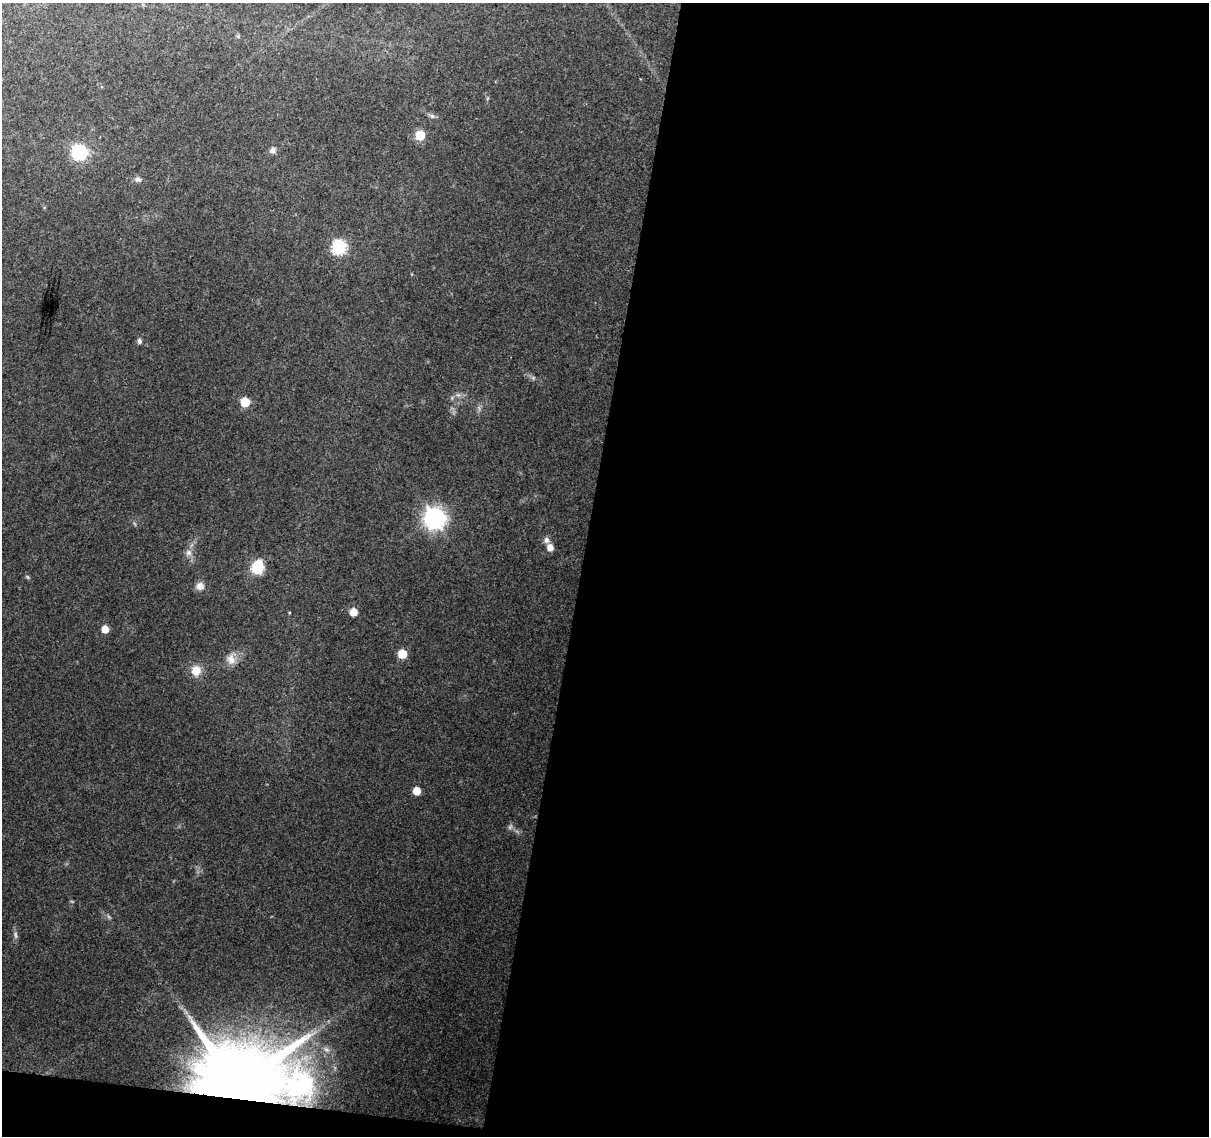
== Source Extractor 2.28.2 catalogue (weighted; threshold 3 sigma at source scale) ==
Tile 16 of 4 x 4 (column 4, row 4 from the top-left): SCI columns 3622-4828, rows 225-1358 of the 4835 x 5046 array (HDU 1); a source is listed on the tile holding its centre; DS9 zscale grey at full resolution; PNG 1211 x 1138 px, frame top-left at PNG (2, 3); no overlay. Shown black and unused: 53% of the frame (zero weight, under 2 of 3 exposures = <1% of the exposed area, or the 3 px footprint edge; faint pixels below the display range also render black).
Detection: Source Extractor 2.28.2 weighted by HDU 2 'WHT'; one run over the whole footprint, this tile lists its part. Background 0.138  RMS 0.0098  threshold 0.0441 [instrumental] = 3 sigma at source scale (4.5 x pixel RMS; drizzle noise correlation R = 1.50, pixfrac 1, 0.0396/0.0396 arcsec/px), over >= 5 px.
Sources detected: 24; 1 too faint to see at this stretch — not listed; the other 23 listed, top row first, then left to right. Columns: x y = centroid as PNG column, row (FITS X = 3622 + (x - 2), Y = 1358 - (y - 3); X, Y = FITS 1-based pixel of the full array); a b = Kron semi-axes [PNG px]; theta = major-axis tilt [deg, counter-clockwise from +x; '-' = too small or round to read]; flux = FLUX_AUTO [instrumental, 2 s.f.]
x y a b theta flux
432 116 7 5 -43 2.3
420 135 6 5 - 39
272 150 9 7 66 3.4
79 152 7 6 - 200
138 179 8 6 -10 3.2
339 247 7 6 - 150
139 341 6 5 - 3
245 402 6 5 - 29
434 518 8 7 - 600
546 540 9 7 75 3.5
550 548 6 6 - 8.5
188 553 9 8 - 4.3
257 567 7 6 - 95
200 586 11 10 - 5.8
354 612 5 5 - 15
105 629 5 5 - 12
402 654 6 5 - 28
231 659 14 11 -73 8.7
196 670 11 10 - 13
417 791 5 5 - 15
15 935 9 4 -89 2.6
326 1049 7 4 -19 2.1
237 1085 22 20 53 18000
Overlapping masked pixels (flux is a lower limit): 1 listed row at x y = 237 1085